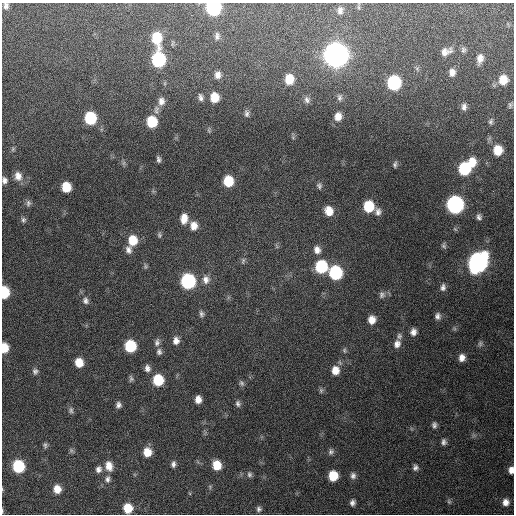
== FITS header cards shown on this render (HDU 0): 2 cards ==
NAXIS1  =                  512 / Axis length
NAXIS2  =                  512 / Axis length

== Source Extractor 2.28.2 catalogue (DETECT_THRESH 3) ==
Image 512 x 512 px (HDU 0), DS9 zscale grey, 1 PNG px = 1 image px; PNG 516 x 516 px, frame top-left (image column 1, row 512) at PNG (2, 3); no overlay
Background 447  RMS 13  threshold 37.5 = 3 sigma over >= 5 px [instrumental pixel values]
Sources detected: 117; all 117 listed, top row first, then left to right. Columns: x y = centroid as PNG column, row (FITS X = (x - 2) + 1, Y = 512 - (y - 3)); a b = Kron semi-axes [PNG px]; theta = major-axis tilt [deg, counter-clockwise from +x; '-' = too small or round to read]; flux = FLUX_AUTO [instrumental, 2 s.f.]
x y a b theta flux
6 6 7 5 89 2.6e+03
359 7 7 4 -89 1.2e+03
213 8 9 8 - 1.4e+05
340 10 10 7 87 3.7e+03
217 36 10 6 85 2.7e+03
156 38 11 8 -82 3.0e+04
463 50 8 6 -77 2.2e+03
446 52 14 9 21 6.7e+03
336 55 11 10 - 1.2e+06
158 59 10 8 -90 9.8e+04
480 59 12 7 80 6.1e+03
452 72 9 8 - 5.2e+03
218 75 9 7 80 4.6e+03
289 79 10 8 90 1.7e+04
503 80 11 9 80 1.5e+04
394 83 9 8 - 9.2e+04
201 97 8 5 -78 2.8e+03
214 97 8 7 - 1.5e+04
339 97 10 7 89 2.8e+03
307 100 9 8 - 3.3e+03
161 101 11 9 84 5.5e+03
510 105 8 5 74 1.8e+03
464 107 9 6 89 3.7e+03
247 114 9 6 -79 2.5e+03
338 116 10 8 75 7.2e+03
90 118 9 8 - 5.0e+04
491 121 8 6 73 2.0e+03
152 122 9 8 - 3.0e+04
13 149 6 5 - 1.2e+03
498 150 8 7 - 1.7e+04
158 159 7 4 -79 2.3e+03
472 162 10 8 85 1.3e+04
124 163 7 5 89 1.7e+03
395 164 9 5 74 2.3e+03
464 168 9 8 - 5.5e+04
18 176 11 9 -75 7.0e+03
4 180 8 6 -81 3.3e+03
228 181 9 8 - 2.6e+04
319 186 9 6 -79 2.4e+03
66 187 8 7 - 2.0e+04
28 203 10 7 87 2.7e+03
455 205 10 9 - 2.4e+05
369 206 9 8 - 3.1e+04
329 211 10 8 -66 1.1e+04
378 212 9 8 - 4.1e+03
479 217 7 6 - 2.7e+03
184 218 11 8 86 9.4e+03
23 220 8 6 -75 2.3e+03
194 226 10 8 -90 8.1e+03
159 235 8 6 -89 1.7e+03
133 240 10 8 89 1.8e+04
276 246 7 4 -71 1.3e+03
444 246 7 5 -71 1.8e+03
128 250 10 7 -79 4.2e+03
317 250 10 8 -70 5.7e+03
243 261 9 5 82 2.0e+03
478 262 12 9 61 4.2e+05
145 266 8 5 -88 1.6e+03
321 266 9 9 - 5.6e+04
335 273 9 8 - 8.2e+04
206 279 11 9 -81 5.8e+03
188 281 9 8 - 1.3e+05
443 287 8 6 87 3.0e+03
4 292 9 6 90 4.1e+04
382 295 10 8 85 3.2e+03
85 301 10 8 -66 3.5e+03
201 314 8 6 -76 2.4e+03
438 316 7 6 - 3.2e+03
372 320 9 8 - 8.3e+03
413 332 7 6 - 4.2e+03
399 336 8 7 - 2.5e+03
176 341 9 8 - 5.2e+03
157 342 10 7 83 3.3e+03
397 344 10 8 69 5.1e+03
480 344 8 6 60 2.1e+03
130 346 9 8 - 4.7e+04
4 348 8 6 -89 1.6e+04
344 350 7 6 - 1.8e+03
159 352 8 7 - 2.8e+03
462 358 7 6 - 5.2e+03
79 362 8 7 - 1.4e+04
147 368 10 7 -78 4.0e+03
335 370 10 9 - 9.7e+03
35 371 8 7 - 2.6e+03
131 379 8 5 -84 1.9e+03
158 380 9 8 - 3.3e+04
241 383 7 6 - 2.1e+03
321 390 8 5 76 1.7e+03
198 399 7 6 - 6.3e+03
238 404 8 6 -74 2.5e+03
118 405 7 6 - 3.1e+03
71 410 9 6 -69 2.3e+03
434 425 9 6 -87 2.8e+03
444 442 8 6 80 3.0e+03
45 445 8 5 -89 1.9e+03
71 450 7 5 -18 1.6e+03
147 452 8 8 - 1.2e+04
331 452 8 6 78 2.5e+03
173 464 8 6 89 2.8e+03
217 465 9 8 - 1.7e+04
18 466 8 8 - 5.9e+04
109 466 11 8 -73 8.8e+03
415 467 9 7 -89 3.1e+03
98 469 8 7 - 3.8e+03
511 470 7 5 -89 5.2e+03
249 474 8 7 - 2.4e+03
333 476 8 7 - 2.3e+04
353 476 9 7 89 3.4e+03
107 479 10 7 78 3.8e+03
2 489 5 3 - 7.6e+02
57 489 8 7 - 9.6e+03
449 501 8 5 -64 1.7e+03
506 502 8 8 - 5.9e+03
352 503 7 6 - 3.3e+03
128 508 8 7 - 1.9e+04
259 509 7 6 - 2.4e+03
2 511 6 3 -82 9.0e+02
At the frame edge (FLAGS 8, measured only in part): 8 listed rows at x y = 6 6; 213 8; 4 180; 4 292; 4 348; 511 470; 2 489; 2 511